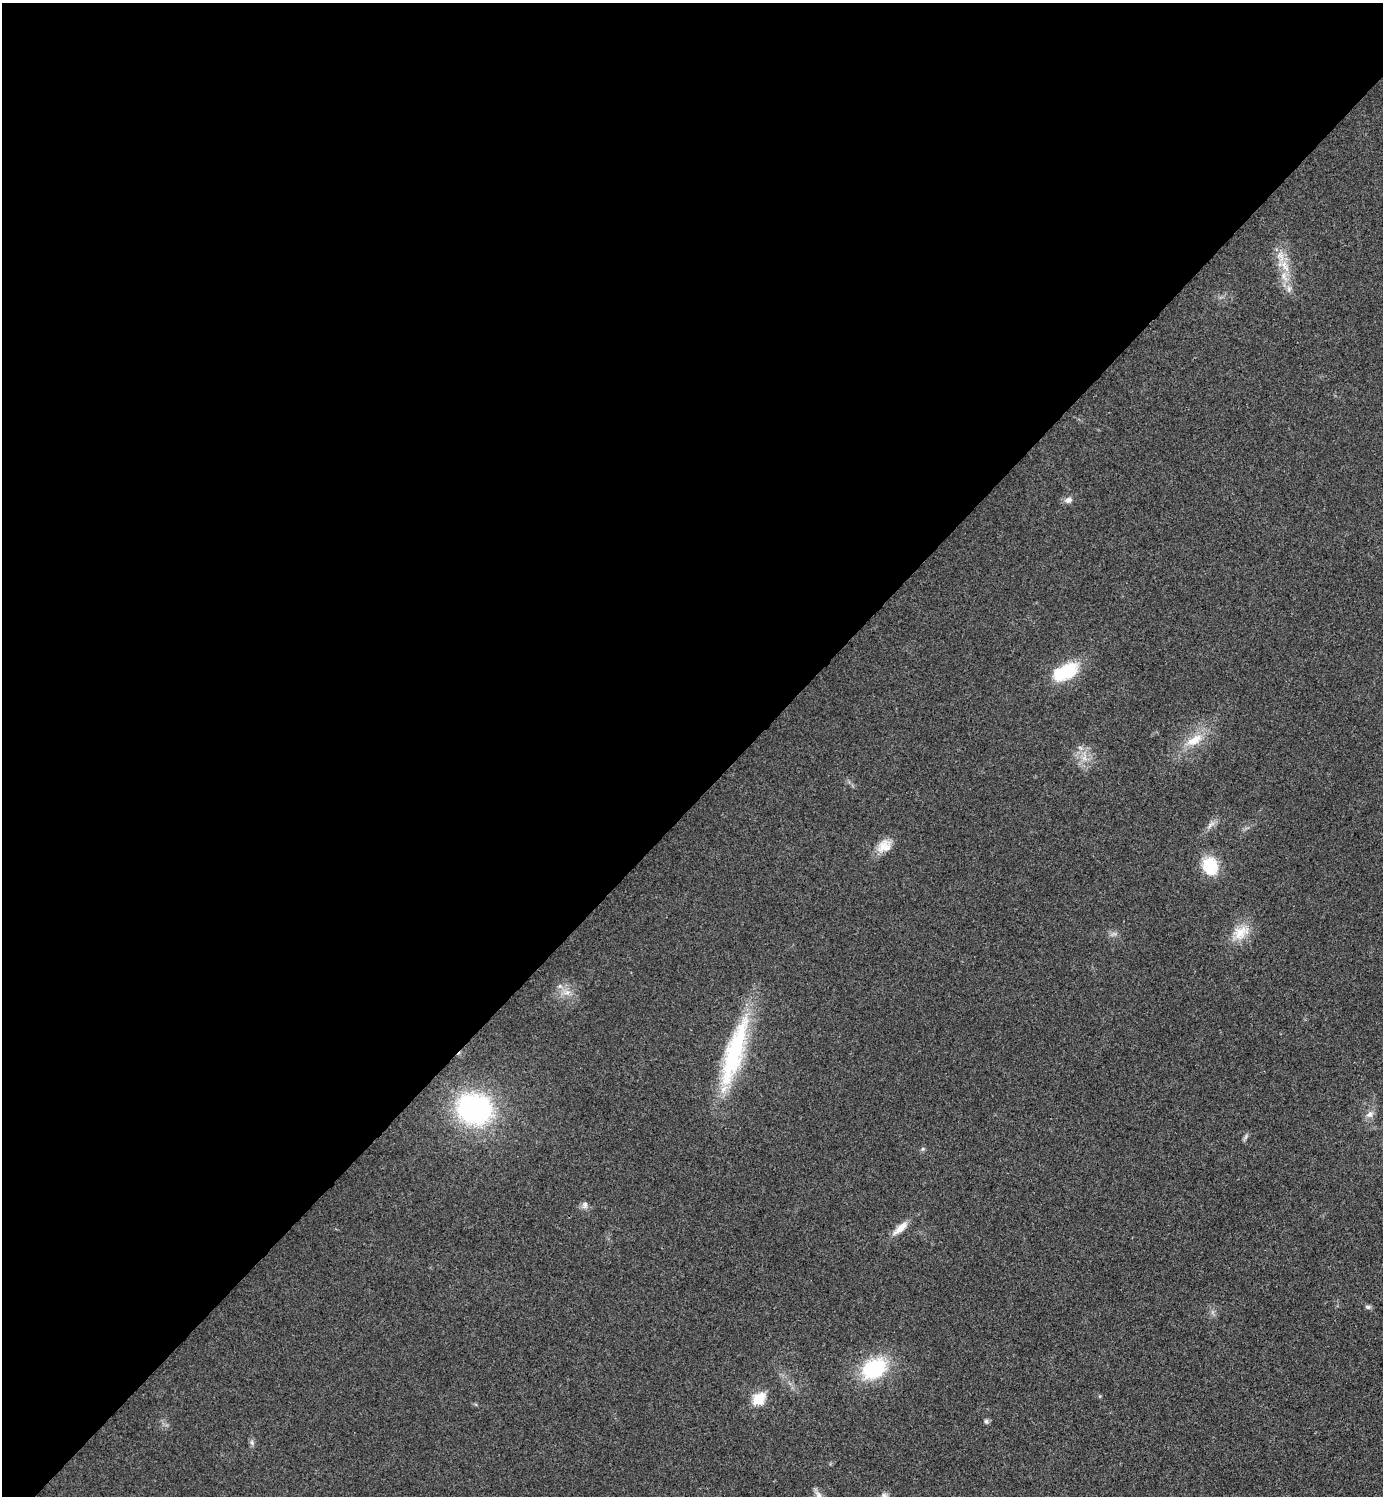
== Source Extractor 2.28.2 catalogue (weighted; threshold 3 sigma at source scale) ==
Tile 2 of 4 x 4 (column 2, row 1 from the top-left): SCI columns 1540-2920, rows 4488-5981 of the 5984 x 5984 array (HDU 1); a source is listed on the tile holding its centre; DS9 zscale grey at full resolution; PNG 1385 x 1498 px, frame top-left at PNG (2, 3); no overlay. Shown black and unused: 54% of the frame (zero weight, under 3 of 4 exposures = <1% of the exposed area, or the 3 px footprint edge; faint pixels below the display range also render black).
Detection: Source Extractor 2.28.2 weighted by HDU 2 'WHT'; one run over the whole footprint, this tile lists its part. Background 0.0196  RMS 0.0056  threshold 0.0252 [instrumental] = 3 sigma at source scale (4.5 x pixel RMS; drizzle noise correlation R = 1.50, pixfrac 1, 0.05/0.05 arcsec/px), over >= 5 px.
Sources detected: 27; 1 too faint to see at this stretch — not listed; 3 inside a brighter listed object's ellipse — not listed separately; the other 23 listed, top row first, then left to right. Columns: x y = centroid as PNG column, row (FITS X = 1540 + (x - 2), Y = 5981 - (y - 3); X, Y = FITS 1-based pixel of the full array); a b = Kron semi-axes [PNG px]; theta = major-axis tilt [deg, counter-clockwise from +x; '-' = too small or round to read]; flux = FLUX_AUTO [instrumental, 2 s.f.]
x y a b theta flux
1285 266 21 10 -63 9.2
1289 289 12 7 -89 3.1
1068 500 11 8 8 2.8
1065 672 27 14 26 33
1194 740 28 12 32 13
1084 757 17 8 -89 6.7
1210 825 16 6 40 3.2
884 846 20 14 39 8.4
1210 866 18 15 -70 24
1240 932 29 17 36 13
566 992 14 8 -9 5.2
734 1053 93 20 73 70
474 1109 29 25 -16 120
1370 1114 12 9 42 3.4
1246 1136 11 4 50 1.3
923 1149 7 5 21 1
585 1205 10 8 76 2.4
900 1228 25 8 42 7
1368 1307 9 5 -10 1.3
874 1369 29 21 27 42
758 1399 7 6 - 39
986 1421 7 6 - 1.4
252 1442 8 5 -71 1.6